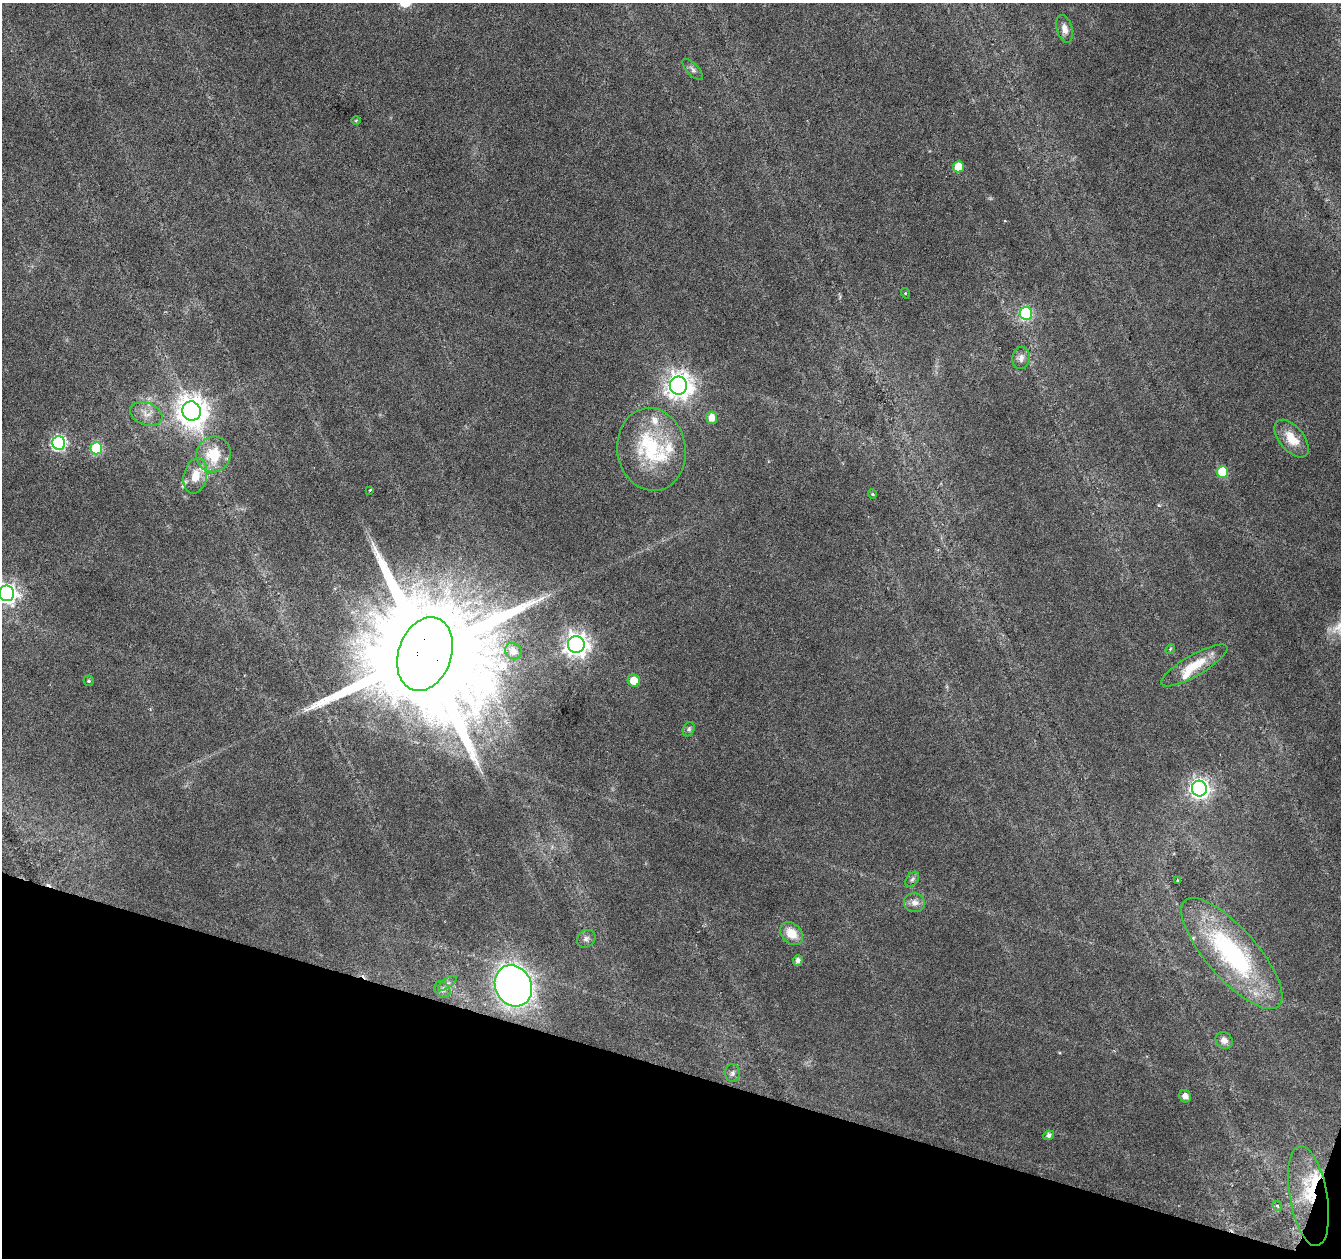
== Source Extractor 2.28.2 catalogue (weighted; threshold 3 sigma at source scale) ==
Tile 15 of 4 x 4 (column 3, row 4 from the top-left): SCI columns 2677-4015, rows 218-1473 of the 5361 x 5519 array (HDU 1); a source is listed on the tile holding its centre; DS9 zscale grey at full resolution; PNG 1343 x 1260 px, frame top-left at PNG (2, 3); each listed source drawn as its Kron ellipse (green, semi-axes under 4 px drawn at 4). Shown black and unused: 15% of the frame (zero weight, under 3 of 6 exposures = <1% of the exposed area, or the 3 px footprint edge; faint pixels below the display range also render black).
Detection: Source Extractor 2.28.2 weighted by HDU 2 'WHT'; one run over the whole footprint, this tile lists its part. Background 0.0165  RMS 0.0018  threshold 0.00718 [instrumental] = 3 sigma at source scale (4.09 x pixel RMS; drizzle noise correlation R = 1.36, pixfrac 0.8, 0.0396/0.0396 arcsec/px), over >= 5 px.
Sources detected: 53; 1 cosmic-ray / hot-pixel residue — neither listed nor drawn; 6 inside a brighter listed object's ellipse — not listed separately; the other 46 listed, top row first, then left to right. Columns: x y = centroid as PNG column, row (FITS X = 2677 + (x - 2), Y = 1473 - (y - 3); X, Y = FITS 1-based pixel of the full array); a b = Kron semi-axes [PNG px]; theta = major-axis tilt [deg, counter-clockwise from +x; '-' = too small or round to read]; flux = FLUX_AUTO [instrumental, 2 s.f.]
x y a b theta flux
1064 29 14 8 -74 1.2
693 69 13 5 -47 0.52
356 120 5 3 - 0.15
958 167 5 5 - 2.6
905 293 5 3 - 0.16
1026 313 6 6 - 20
1021 358 11 9 80 0.92
678 386 9 8 - 200
191 411 10 9 - 290
146 414 17 11 -21 1.6
712 418 6 5 - 1.8
1292 439 22 12 -50 3.2
59 443 6 6 - 41
96 448 6 6 - 15
651 449 42 34 -81 13
214 454 18 17 - 5.2
1222 472 6 5 - 7.1
195 476 18 11 78 2.8
370 490 3 3 - 0.17
872 494 5 4 - 0.19
7 593 8 7 - 110
576 645 8 8 - 170
1170 649 5 4 - 0.18
513 651 8 7 - 1.6
425 654 38 26 70 10000
1194 665 38 10 30 4.3
634 680 6 6 - 2.3
89 681 5 5 - 0.27
689 729 7 5 62 0.39
1199 788 8 7 - 110
912 879 8 5 51 0.41
1177 880 4 2 - 0.11
914 903 11 9 -13 1
792 933 13 9 -45 2.7
586 939 10 8 39 0.69
1232 953 71 25 -49 27
798 960 5 4 - 0.75
447 983 11 4 35 0.5
513 986 21 18 -63 140
443 990 9 7 -51 0.58
1224 1040 9 7 -43 0.98
732 1073 9 7 -88 0.57
1185 1096 6 5 - 0.94
1049 1135 5 5 - 0.6
1308 1196 50 19 -80 9.4
1277 1206 5 4 - 0.29
Overlapping masked pixels (flux is a lower limit): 2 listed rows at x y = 425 654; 1308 1196
Isophote crosses this tile's border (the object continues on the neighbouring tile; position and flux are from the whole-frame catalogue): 1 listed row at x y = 7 593